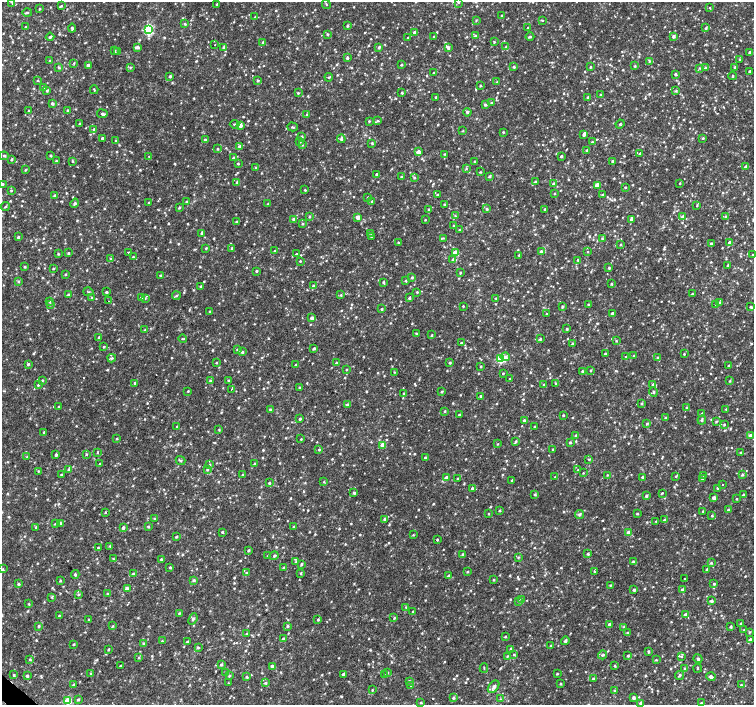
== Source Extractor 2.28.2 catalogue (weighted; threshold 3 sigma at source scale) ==
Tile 7 of 4 x 4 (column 3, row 2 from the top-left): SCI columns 3006-4508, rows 2982-4387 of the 6016 x 6028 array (HDU 1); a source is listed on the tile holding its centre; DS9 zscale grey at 2 x 2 block average (1 PNG px = mean of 2 x 2 image px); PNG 756 x 707 px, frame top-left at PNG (2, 2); each listed source drawn as its Kron ellipse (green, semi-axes under 4 px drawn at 4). Shown black and unused: <1% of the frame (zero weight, under 2 of 3 exposures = <1% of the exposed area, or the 3 px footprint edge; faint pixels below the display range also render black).
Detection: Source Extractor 2.28.2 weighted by HDU 2 'WHT'; one run over the whole footprint, this tile lists its part. Background 0.00558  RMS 0.003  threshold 0.0133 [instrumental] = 3 sigma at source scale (4.5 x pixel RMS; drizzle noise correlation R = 1.50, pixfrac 1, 0.0396/0.0396 arcsec/px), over >= 5 px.
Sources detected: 1165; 1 coinciding with a brighter row at this scale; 15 inside a brighter listed object's ellipse — not listed separately; of the other 1149, all 500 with FLUX_AUTO >= 0.535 (the completeness limit of this list) listed and drawn (649 fainter detections not listed), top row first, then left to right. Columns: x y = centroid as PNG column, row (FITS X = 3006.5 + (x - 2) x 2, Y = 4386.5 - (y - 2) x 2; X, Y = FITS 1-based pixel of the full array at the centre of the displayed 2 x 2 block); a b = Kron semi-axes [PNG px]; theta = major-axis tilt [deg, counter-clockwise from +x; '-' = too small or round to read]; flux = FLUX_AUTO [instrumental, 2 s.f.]
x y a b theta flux
11 2 4 2 - 0.63
458 2 3 3 - 0.8
217 4 2 2 - 0.69
326 4 5 2 - 0.67
61 6 4 2 - 0.63
710 8 3 2 - 0.54
40 9 3 3 - 0.69
27 12 5 3 - 0.83
502 16 3 2 - 0.72
255 17 4 2 - 0.61
476 20 3 3 - 0.58
542 20 3 2 - 0.55
185 24 3 3 - 0.82
348 26 3 2 - 1
26 27 3 2 - 0.69
72 28 4 3 - 1.3
528 28 2 2 - 0.54
706 28 3 2 - 0.81
148 30 4 3 - 68
415 32 3 3 - 1.7
327 34 3 3 - 0.7
475 36 3 3 - 0.81
674 36 3 3 - 1.7
50 37 4 3 - 1.1
434 37 3 2 - 0.7
530 37 4 3 - 0.92
408 38 2 2 - 0.68
494 42 4 2 - 0.58
263 43 3 3 - 1.2
215 44 2 2 - 2.5
137 47 3 3 - 1.9
223 47 3 3 - 0.81
379 47 3 2 - 1.2
506 47 3 3 - 0.57
448 48 3 3 - 1.3
115 51 3 3 - 0.79
118 51 3 3 - 0.85
749 52 3 3 - 1
347 58 3 2 - 1.2
50 60 3 2 - 0.54
740 60 3 2 - 0.75
649 61 3 3 - 0.83
74 63 3 2 - 0.64
88 65 3 2 - 3.6
401 65 2 2 - 0.88
635 66 3 2 - 0.69
59 67 3 3 - 0.91
130 67 3 3 - 0.65
514 67 3 2 - 1.1
590 67 3 2 - 0.72
735 67 3 3 - 0.86
700 68 4 3 - 0.66
705 68 4 3 - 1.2
750 71 2 2 - 0.99
434 73 2 2 - 0.91
675 74 2 2 - 1.1
170 76 3 2 - 1.1
733 76 4 2 - 0.55
329 77 4 3 - 0.73
37 80 3 3 - 0.62
258 81 3 3 - 0.79
497 82 3 2 - 0.65
480 85 3 3 - 0.73
43 87 4 2 - 0.77
47 90 3 3 - 0.9
94 90 4 2 - 0.59
676 91 3 3 - 0.77
298 93 3 2 - 0.66
402 93 2 2 - 0.91
600 95 3 3 - 0.64
436 97 2 2 - 0.59
588 97 3 2 - 0.81
52 103 3 3 - 1.4
491 103 3 2 - 0.69
485 105 3 3 - 0.99
29 110 3 2 - 0.57
67 110 3 2 - 0.71
467 112 4 3 - 1.1
102 114 5 3 - 1.5
307 115 3 3 - 0.69
369 121 3 2 - 0.65
377 121 3 3 - 0.72
80 123 2 2 - 0.78
234 124 5 2 - 0.68
620 124 4 2 - 0.71
240 125 3 3 - 4.6
292 127 5 2 - 0.8
94 129 3 3 - 0.81
463 131 3 3 - 0.63
503 132 3 2 - 0.61
584 134 3 3 - 2
302 136 3 2 - 1
102 138 3 2 - 1.2
703 138 3 3 - 0.91
341 139 4 3 - 1.5
205 140 3 3 - 0.91
116 141 3 3 - 0.84
300 142 3 3 - 0.82
592 142 3 2 - 0.82
372 143 4 3 - 0.89
302 145 3 2 - 0.54
239 146 3 3 - 1.4
217 149 3 2 - 0.6
587 150 3 2 - 0.78
418 152 3 3 - 5.2
640 153 4 2 - 0.65
444 154 2 2 - 0.57
51 155 3 2 - 0.77
4 156 5 2 - 0.8
149 156 3 3 - 0.55
561 156 3 2 - 1.1
233 157 3 3 - 0.79
11 159 3 2 - 1
56 161 3 3 - 0.75
73 161 4 3 - 0.67
474 161 3 2 - 0.55
612 161 2 2 - 0.73
238 164 2 2 - 0.74
746 167 2 2 - 1.5
256 168 3 3 - 0.7
466 168 3 3 - 0.54
25 170 3 3 - 0.54
480 172 3 2 - 0.59
377 174 3 3 - 0.91
489 176 3 3 - 1.1
401 177 2 2 - 0.74
414 177 3 3 - 0.87
237 182 3 3 - 0.95
535 182 3 2 - 0.95
680 183 2 2 - 0.58
2 184 3 3 - 1.5
553 184 3 3 - 1.1
597 185 3 3 - 6.8
625 187 2 2 - 0.64
11 190 3 3 - 0.69
305 190 3 2 - 0.75
555 193 2 2 - 0.57
437 195 2 2 - 0.61
602 195 3 2 - 0.6
55 196 3 3 - 1.6
368 197 3 2 - 0.74
186 201 2 2 - 0.74
372 201 3 2 - 0.75
75 203 5 3 - 1.2
149 203 3 2 - 0.75
268 204 3 2 - 0.59
444 204 3 2 - 0.85
697 206 3 3 - 0.61
5 207 4 2 - 0.76
179 208 3 2 - 0.81
487 209 3 3 - 0.85
545 209 3 2 - 0.67
428 210 3 2 - 0.63
455 216 3 3 - 0.59
683 216 3 3 - 0.75
725 216 3 2 - 0.64
310 217 2 2 - 0.72
358 217 3 3 - 5.1
294 219 3 3 - 1.4
631 219 3 2 - 0.86
425 220 2 2 - 0.56
236 222 3 2 - 0.7
302 224 3 3 - 0.68
454 225 3 3 - 0.68
460 230 3 3 - 1.3
201 233 3 2 - 0.66
371 233 3 3 - 0.66
371 236 3 3 - 0.79
18 237 2 2 - 1.1
443 238 4 3 - 0.63
602 238 3 3 - 0.68
729 242 3 2 - 1.7
398 243 3 2 - 0.62
711 243 3 3 - 0.78
621 245 3 2 - 0.59
206 248 3 2 - 0.69
232 248 3 3 - 0.73
275 251 2 2 - 0.99
541 251 3 3 - 1.6
128 252 2 2 - 2.8
588 252 2 2 - 0.55
68 253 3 3 - 0.65
455 253 3 3 - 12
58 254 3 2 - 0.64
296 254 2 2 - 0.84
519 255 3 2 - 0.58
753 255 2 2 - 0.67
133 257 3 3 - 1.1
110 258 3 3 - 0.7
453 259 4 3 - 1.6
578 260 4 3 - 1.2
300 261 2 2 - 0.57
728 265 2 2 - 0.8
25 267 3 3 - 0.8
53 268 3 2 - 0.57
609 268 3 3 - 0.99
256 271 2 2 - 1
460 273 3 2 - 0.72
66 274 2 2 - 0.62
160 275 3 3 - 0.79
412 277 3 2 - 0.91
18 281 3 3 - 0.88
405 281 2 2 - 0.65
383 282 3 3 - 0.85
611 284 3 2 - 0.67
201 286 3 2 - 0.86
313 286 4 3 - 1.2
88 292 5 2 - 0.71
106 292 2 2 - 0.96
417 292 2 2 - 0.62
692 294 2 2 - 0.65
68 295 3 3 - 0.98
341 295 3 3 - 0.74
176 296 4 3 - 0.85
92 298 4 3 - 0.74
141 298 3 3 - 1.6
145 298 3 3 - 0.66
409 298 3 2 - 0.9
496 298 4 2 - 0.61
109 301 2 2 - 0.56
50 302 3 2 - 0.58
719 303 3 3 - 0.88
588 304 2 2 - 0.6
715 304 2 2 - 0.58
50 305 3 2 - 0.76
463 306 2 2 - 0.66
562 306 3 3 - 1.2
751 307 2 2 - 1.1
382 309 2 2 - 0.86
209 312 3 3 - 0.72
546 314 2 2 - 0.62
612 314 3 2 - 2.7
312 318 3 2 - 2.4
567 329 3 2 - 0.93
145 330 3 3 - 0.66
416 334 3 2 - 0.58
432 335 3 2 - 0.56
99 337 3 3 - 0.9
183 339 4 2 - 0.58
540 339 3 2 - 1
616 341 3 2 - 0.54
461 343 2 2 - 0.9
572 344 3 3 - 0.83
103 347 2 2 - 0.6
314 348 3 2 - 1
238 350 3 3 - 1.8
242 352 3 3 - 1
605 354 3 2 - 0.78
684 354 2 2 - 0.63
634 356 2 2 - 0.75
505 357 5 4 - 2.7
626 357 3 2 - 0.58
657 357 3 3 - 0.56
112 358 4 3 - 0.94
500 359 3 3 - 48
216 363 2 2 - 0.63
336 363 3 2 - 0.77
450 363 3 2 - 0.89
28 364 3 3 - 1
296 365 3 2 - 0.84
481 366 3 2 - 0.61
729 366 2 2 - 1.1
346 369 3 2 - 0.56
590 370 2 2 - 0.63
582 371 2 2 - 0.61
394 372 3 2 - 0.54
503 373 2 2 - 0.62
510 379 2 2 - 1
42 380 2 2 - 0.58
210 380 3 3 - 0.63
228 380 2 2 - 0.69
730 381 3 3 - 0.72
135 383 2 2 - 1.4
556 383 3 3 - 0.65
38 385 2 2 - 0.7
544 385 3 3 - 0.65
653 385 3 3 - 1.3
299 387 3 2 - 0.58
231 389 2 2 - 1.3
188 391 2 2 - 0.62
442 392 3 3 - 0.85
653 392 5 3 - 0.86
404 393 3 2 - 0.64
481 396 2 2 - 1.1
642 404 3 3 - 0.72
347 405 3 2 - 0.98
59 407 3 2 - 0.79
687 408 2 2 - 1.2
270 409 3 3 - 0.85
726 409 3 2 - 0.58
445 411 3 2 - 0.73
702 413 3 2 - 0.54
459 415 2 2 - 0.96
563 415 2 2 - 0.81
666 418 4 3 - 0.91
300 419 3 2 - 0.86
524 420 3 3 - 1.6
702 420 4 3 - 1.1
716 421 3 3 - 0.65
647 424 3 3 - 0.75
724 424 3 2 - 0.68
177 427 3 3 - 0.68
534 427 2 2 - 0.6
219 429 3 3 - 0.59
44 432 3 2 - 0.74
750 435 3 3 - 2.9
575 436 3 3 - 0.96
117 438 2 2 - 0.68
301 439 2 2 - 0.65
516 441 3 3 - 0.84
570 442 3 2 - 0.85
498 444 3 2 - 0.56
383 445 3 3 - 8.9
553 449 3 2 - 0.62
319 450 2 2 - 0.74
97 452 3 2 - 0.59
741 452 3 3 - 0.58
86 454 3 3 - 0.71
56 455 2 2 - 1.1
27 457 3 2 - 0.68
425 458 3 2 - 1.4
589 459 3 3 - 0.64
180 460 5 3 - 1.1
100 464 2 2 - 0.56
254 464 3 3 - 0.7
210 465 3 2 - 0.79
68 469 3 3 - 0.82
207 470 3 3 - 0.66
578 470 3 3 - 0.68
38 471 3 3 - 0.68
583 473 3 2 - 0.54
61 475 3 2 - 0.75
242 475 2 2 - 0.81
607 475 3 3 - 0.57
743 475 4 2 - 0.64
676 476 3 3 - 0.74
704 476 3 3 - 0.6
555 477 3 2 - 0.54
642 477 3 2 - 0.88
446 478 3 3 - 5.4
458 478 3 2 - 0.56
702 479 3 3 - 0.83
512 480 2 2 - 0.84
324 482 3 3 - 0.54
269 483 2 2 - 1
722 485 2 2 - 0.77
472 488 2 2 - 1
717 488 4 3 - 0.86
354 493 3 3 - 1.1
662 493 3 2 - 0.61
535 494 3 3 - 0.97
743 495 3 2 - 0.68
646 496 3 2 - 1.4
714 498 3 2 - 3.7
736 499 2 2 - 0.56
500 510 3 2 - 0.62
728 510 3 2 - 1.1
703 511 2 2 - 0.68
105 513 3 2 - 0.58
637 513 3 3 - 0.67
489 514 2 2 - 0.54
580 514 4 3 - 1.1
712 516 2 2 - 0.71
154 519 3 3 - 0.86
385 519 4 3 - 2
664 520 4 3 - 0.73
656 521 3 2 - 0.62
60 523 3 2 - 0.84
55 524 3 2 - 0.59
148 526 3 2 - 0.85
36 527 3 3 - 0.83
123 527 3 2 - 1.4
294 527 2 2 - 0.61
222 532 2 2 - 0.88
629 533 3 3 - 6.5
413 535 4 3 - 0.56
176 537 3 2 - 0.88
437 540 2 2 - 0.68
110 546 3 2 - 0.58
98 548 3 2 - 0.63
249 550 3 2 - 1
463 554 3 3 - 0.86
588 554 2 2 - 1
268 556 2 2 - 0.92
274 556 4 2 - 0.89
518 557 3 3 - 0.69
113 559 3 2 - 0.6
161 559 2 2 - 0.92
296 562 3 3 - 0.55
633 562 3 3 - 1.4
711 563 3 3 - 0.83
301 564 3 2 - 1.2
170 567 3 3 - 0.74
284 567 2 2 - 0.71
3 569 4 3 - 0.77
707 569 3 3 - 0.79
467 572 2 2 - 0.66
595 572 3 3 - 1.1
246 573 3 3 - 0.73
301 573 3 2 - 0.75
75 574 4 3 - 0.93
133 574 3 3 - 0.8
448 576 4 2 - 1.2
685 579 2 2 - 0.54
194 580 4 3 - 1.3
493 580 3 2 - 0.58
60 581 3 3 - 0.72
19 584 3 3 - 1.2
714 584 3 3 - 0.92
610 585 3 2 - 0.64
127 589 3 3 - 3.1
682 589 2 2 - 0.82
634 590 3 3 - 1.4
78 594 3 3 - 0.89
108 594 4 2 - 0.76
52 597 3 2 - 0.57
522 599 3 3 - 0.71
519 601 3 3 - 0.99
711 601 3 3 - 1.3
29 604 3 2 - 0.68
406 607 3 3 - 0.65
413 611 2 2 - 0.62
179 613 3 2 - 0.6
685 615 3 3 - 4.6
59 616 3 2 - 0.54
394 618 3 3 - 0.71
89 619 3 3 - 0.61
193 619 6 3 68 1.3
318 619 3 2 - 0.81
741 623 3 2 - 0.79
610 624 3 3 - 3.2
39 626 3 2 - 1
113 626 3 3 - 0.58
288 626 3 3 - 0.89
624 627 2 2 - 0.79
730 627 3 3 - 1.1
744 630 3 2 - 0.69
749 632 3 3 - 0.62
627 633 3 3 - 0.89
247 634 3 2 - 0.58
505 637 3 2 - 0.64
283 638 2 2 - 0.68
750 640 3 2 - 2
162 641 2 2 - 0.55
565 641 4 2 - 1.3
187 642 2 2 - 1.4
143 643 3 3 - 0.72
74 644 2 2 - 0.7
551 645 3 3 - 0.58
198 647 3 3 - 0.79
511 649 3 2 - 1.2
108 650 3 2 - 0.63
649 651 3 2 - 0.77
514 654 3 2 - 0.68
603 655 4 3 - 0.95
507 656 3 3 - 0.69
628 656 2 2 - 0.83
681 656 3 2 - 0.6
139 657 3 3 - 0.64
698 659 5 3 - 1.4
30 660 3 2 - 0.67
656 660 3 2 - 0.6
221 664 3 3 - 0.91
120 666 3 2 - 0.59
272 666 3 3 - 1.6
615 666 2 2 - 0.96
484 668 5 2 - 0.56
697 668 4 2 - 0.54
685 669 3 3 - 0.94
387 672 3 3 - 0.64
226 673 3 2 - 0.59
91 674 3 3 - 0.58
343 674 2 2 - 1.8
557 674 2 2 - 0.69
14 675 3 3 - 0.75
385 675 3 3 - 0.65
680 675 5 3 - 1
27 676 3 3 - 1.2
229 676 3 3 - 0.68
247 677 3 3 - 0.69
711 677 4 3 - 2.5
593 678 3 3 - 0.74
409 681 3 2 - 1.1
228 683 3 2 - 0.56
266 683 3 3 - 1.1
561 684 3 2 - 0.68
74 685 3 2 - 0.8
741 685 3 3 - 0.59
411 686 3 2 - 0.59
494 687 7 4 48 2.5
372 690 3 2 - 0.54
615 691 3 2 - 0.65
454 698 3 3 - 1.1
634 698 3 3 - 1.7
78 699 3 3 - 0.94
501 699 3 2 - 0.56
68 700 3 3 - 28
421 702 3 2 - 0.67
641 703 4 3 - 2.4
701 703 3 3 - 1.1
Isophote crosses this tile's border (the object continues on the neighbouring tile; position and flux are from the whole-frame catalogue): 6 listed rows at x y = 11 2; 458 2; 2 184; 753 255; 641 703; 701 703